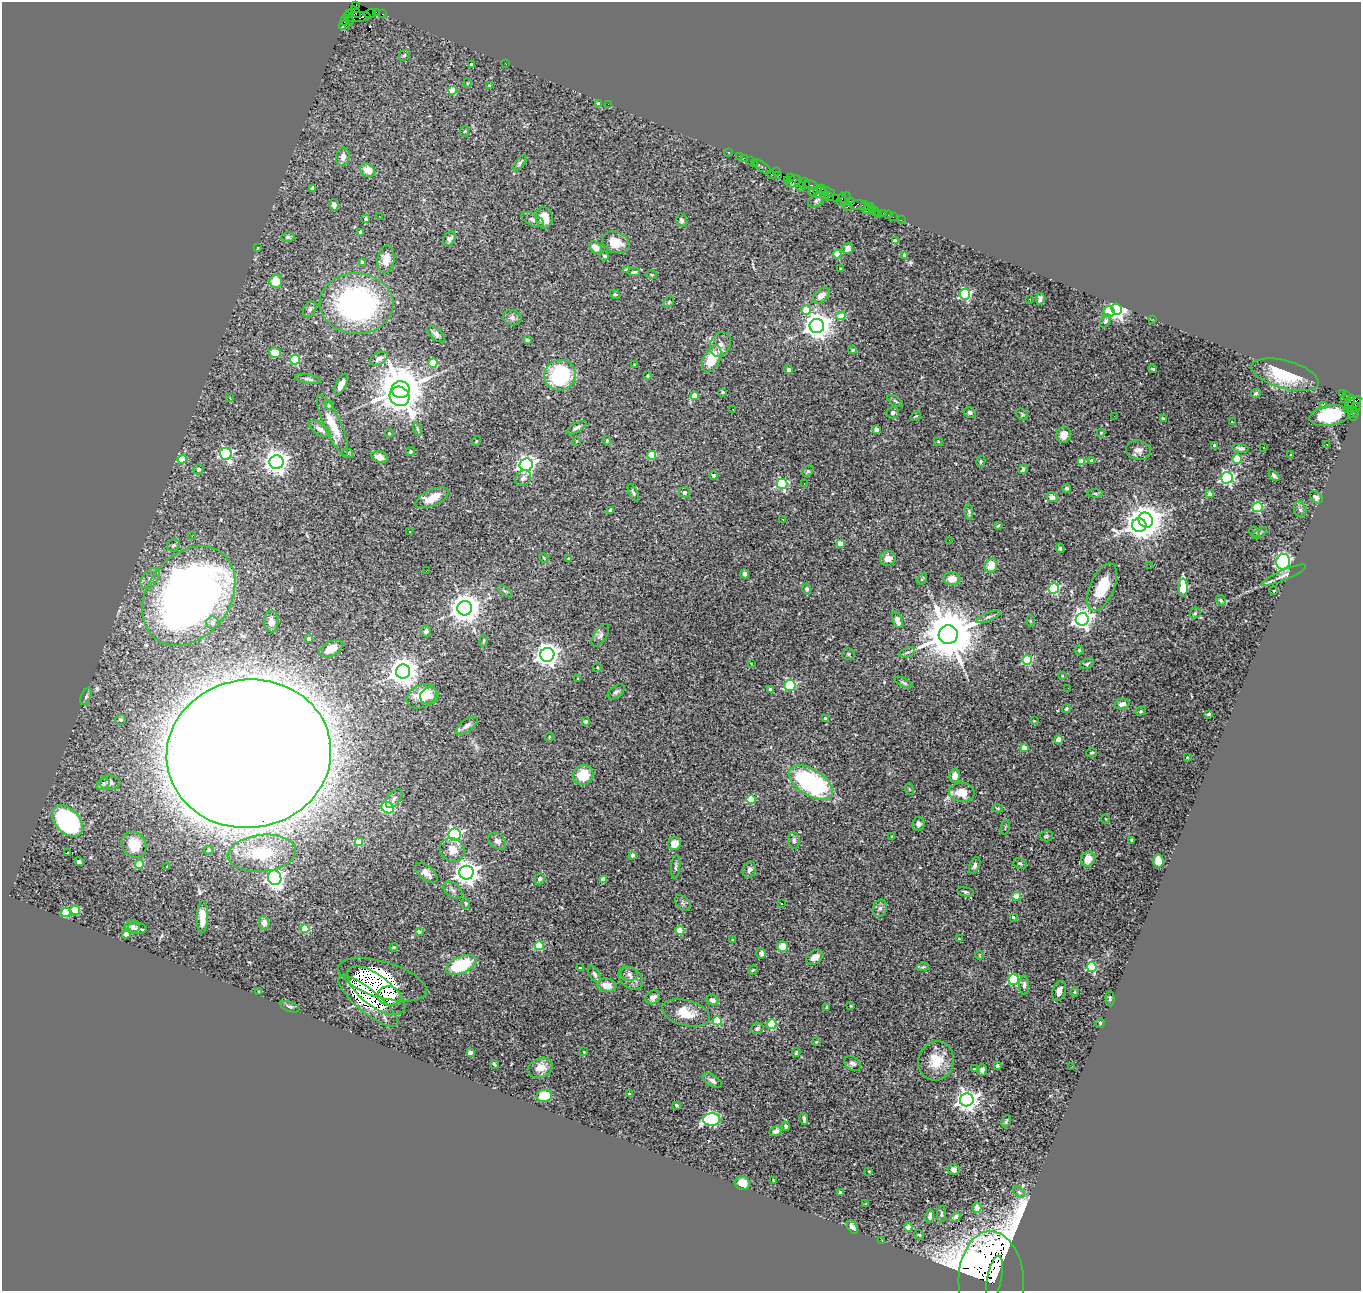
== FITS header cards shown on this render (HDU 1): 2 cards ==
NAXIS1  =                 1359
NAXIS2  =                 1289

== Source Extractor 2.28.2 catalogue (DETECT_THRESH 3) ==
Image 1359 x 1289 px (HDU 1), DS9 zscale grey, 1 PNG px = 1 image px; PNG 1363 x 1293 px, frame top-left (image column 1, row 1289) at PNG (2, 2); each listed source drawn as its Kron ellipse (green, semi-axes under 4 px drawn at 4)
Background 1.93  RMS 0.032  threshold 0.096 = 3 sigma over >= 5 px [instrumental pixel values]
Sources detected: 411; all 411 listed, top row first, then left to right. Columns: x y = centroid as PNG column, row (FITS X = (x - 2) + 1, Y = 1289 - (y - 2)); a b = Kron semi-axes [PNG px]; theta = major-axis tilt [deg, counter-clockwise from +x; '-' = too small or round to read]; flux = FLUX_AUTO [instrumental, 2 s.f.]
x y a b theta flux
356 6 3 3 - 860
355 12 6 4 -56 1800
376 12 2 2 - 83
350 14 3 2 - 100
370 14 6 2 18 84
383 14 3 2 - 60
358 17 12 5 6 1900
349 19 7 4 -67 390
345 20 5 2 - 150
344 25 5 3 - 170
404 55 6 4 45 3.2
505 63 2 2 - 1.4
471 64 3 3 - 2.9
467 83 5 3 - 2
489 85 4 3 - 2.3
453 90 4 4 - 61
599 104 4 4 - 18
608 104 2 2 - 18
465 131 5 3 - 1.9
728 152 2 2 - 41
739 156 2 2 - 64
343 157 9 7 80 12
744 158 2 2 - 27
751 161 3 2 - 170
520 163 9 4 50 5.5
754 163 4 2 - 170
762 167 10 4 -39 360
368 170 8 6 -32 26
777 171 4 3 - 180
771 174 3 2 - 140
779 175 4 2 - 44
790 178 3 2 - 75
787 180 2 2 - 31
794 181 8 5 27 820
804 184 5 5 - 470
812 185 7 3 -25 430
799 186 6 4 -72 320
312 188 4 3 - 4.6
821 189 4 3 - 190
813 192 5 4 - 470
818 192 6 3 79 320
828 192 7 3 -20 370
824 195 6 3 -68 310
829 197 2 2 - 100
836 198 2 2 - 92
841 199 6 4 77 300
846 199 7 3 69 93
817 200 9 5 35 5.1
850 201 2 2 - 53
334 205 6 4 -76 7.3
858 205 8 5 4 540
865 206 4 3 - 130
847 207 3 2 - 290
868 209 6 3 39 230
872 209 3 3 - 94
875 211 4 2 - 85
878 214 2 2 - 30
883 214 4 3 - 240
888 215 2 2 - 27
379 216 2 2 - 86
893 217 2 2 - 51
544 218 11 8 -77 25
365 219 4 3 - 3.4
533 219 12 6 -26 10
681 220 7 5 -75 4.9
901 220 2 2 - 12
361 232 4 3 - 10
288 237 7 5 -2 4
449 239 8 5 56 8
895 241 4 3 - 13
616 242 14 10 -23 44
257 248 3 2 - 1.8
596 248 7 5 -41 18
848 248 6 5 - 7.9
837 254 4 4 - 64
905 255 4 3 - 20
605 256 5 4 - 6.1
386 259 14 8 83 21
363 262 4 4 - 10
841 269 3 3 - 2
627 270 4 4 - 3.1
634 272 6 4 2 4
652 275 5 3 - 2.2
276 282 6 6 - 43
615 294 5 4 - 2.7
965 294 5 5 - 290
821 296 10 6 41 17
1030 299 3 2 - 2.8
1040 299 6 4 81 6.5
669 302 6 4 47 3
356 304 37 30 -2 530
310 309 8 6 61 5.4
1117 309 5 5 - 1300
806 310 4 4 - 38
1109 312 5 5 - 83
841 316 5 4 - 37
512 318 9 7 -16 8.5
1153 319 2 2 - 6.9
1106 321 7 4 56 4.2
817 326 7 7 - 2700
436 334 11 5 -40 9.1
527 340 4 4 - 7.4
720 344 13 10 63 17
853 350 4 3 - 2.8
275 353 6 5 - 33
379 359 9 5 31 11
712 359 14 8 65 67
295 360 5 5 - 170
433 363 5 4 - 75
634 365 3 2 - 1.4
1153 369 4 3 - 2.8
789 370 4 4 - 4.6
560 375 16 15 - 200
1285 375 34 14 -15 94
648 376 3 3 - 3
308 379 13 4 -11 6.2
341 384 11 5 63 16
401 389 9 8 - 12000
722 392 4 4 - 4.5
1256 393 5 4 - 4.4
1343 394 3 3 - 360
1346 395 4 3 - 91
400 396 10 9 - 780
694 396 4 4 - 26
230 398 2 2 - 1.3
1344 399 2 2 - 31
895 401 9 3 -34 2.9
1350 401 6 3 68 630
1352 404 11 4 41 1800
329 405 4 4 - 4
1323 405 3 2 - 160
1355 408 5 3 - 270
733 409 3 2 - 6.8
893 412 6 6 - 6.5
970 412 6 5 - 6.5
1353 412 6 5 - 260
1022 414 7 5 -43 3.3
916 416 6 2 31 1.9
1114 416 2 2 - 4.7
1329 416 20 10 10 120
1353 417 3 2 - 82
1163 419 3 3 - 6.8
1233 422 3 2 - 3.5
333 425 33 8 -66 51
577 428 11 4 30 7.2
320 429 12 5 -33 10
417 429 7 4 -71 3.4
876 429 4 3 - 15
389 433 4 4 - 3.3
1101 433 4 4 - 2.1
1064 435 8 7 - 22
476 441 5 3 - 1.8
577 441 3 2 - 1.5
607 441 5 3 - 3
938 442 5 4 - 2.9
1327 444 3 2 - 1.7
1214 446 3 3 - 6.5
1263 447 3 2 - 2.9
1240 448 8 4 -9 5.2
1138 450 12 9 -11 14
410 452 4 4 - 4.2
347 453 6 4 -20 5
226 454 6 6 - 400
652 455 4 4 - 84
1290 455 3 2 - 1.4
379 457 8 5 -17 13
182 459 5 4 - 54
1237 459 5 4 - 91
1092 460 3 3 - 9.1
1081 461 4 4 - 26
277 462 7 7 - 2100
981 462 5 4 - 3.3
526 465 6 6 - 900
198 469 5 5 - 5
1023 469 5 4 - 5.3
808 471 6 4 44 3.4
713 475 5 4 - 3.8
1274 476 6 4 -48 5.3
523 478 9 7 40 8.9
1227 478 6 6 - 420
804 483 2 2 - 1.1
782 484 5 5 - 260
1067 488 4 4 - 4
633 493 9 4 -66 4
684 493 6 5 - 5.6
1095 493 7 3 -5 3.1
1210 494 4 3 - 18
1052 497 5 5 - 10
1316 497 7 5 -40 6.1
432 498 18 8 24 36
1257 507 5 5 - 190
1300 509 8 6 -70 5.2
611 510 4 3 - 6.8
969 512 8 4 -85 3.5
783 519 3 3 - 2.9
1146 520 8 7 - 2900
1139 525 7 7 - 2400
998 526 4 3 - 2.2
410 532 3 2 - 1.4
1255 532 6 4 -41 3.3
1260 533 8 4 35 4
192 536 2 2 - 6.7
949 540 2 2 - 5.3
840 544 4 4 - 34
173 545 6 6 - 6
1060 548 5 3 - 3.5
544 558 5 3 - 2.2
888 558 8 7 - 15
568 559 4 2 - 1.5
1283 562 8 7 - 410
991 566 7 6 - 36
1150 566 3 2 - 4
426 571 2 2 - 1
745 574 4 3 - 6.8
1283 575 24 5 23 12
150 578 12 7 51 12
922 579 6 4 55 3
952 579 8 6 -5 28
1102 587 25 12 66 73
1054 588 5 5 - 190
1183 588 9 4 -88 110
807 589 5 4 - 4.5
505 591 8 4 -35 3.6
1274 591 3 2 - 1.9
189 596 54 41 52 1700
1221 601 6 4 -59 3.6
465 608 7 7 - 3600
1195 613 6 5 - 3.7
988 617 13 4 22 5.6
1082 619 6 6 - 1300
897 620 9 4 -67 25
1031 621 6 4 -88 2.2
271 622 11 7 -89 11
212 623 6 6 - 8.6
426 631 5 4 - 7.6
600 635 13 6 56 7.2
948 635 9 9 - 15000
309 639 3 3 - 9.3
484 641 6 3 81 2.4
331 649 12 7 27 27
1079 650 4 4 - 2.3
907 652 8 5 20 4.9
848 654 6 5 - 4.3
547 655 7 7 - 1900
1027 660 5 4 - 140
751 664 2 2 - 1.5
1087 664 7 4 31 3.9
597 667 5 3 - 2.5
403 672 7 7 - 3200
1062 676 3 2 - 1.3
578 679 3 2 - 1.7
904 683 9 4 -27 3.9
790 685 6 5 - 150
1068 688 2 2 - 8.4
770 689 4 3 - 9.6
616 692 10 5 38 6
86 696 9 5 65 5
421 696 16 11 25 61
429 696 9 8 - 16
1122 704 7 5 13 12
1066 709 5 4 - 4.1
1141 711 5 4 - 3.5
1209 714 3 3 - 5.9
825 719 4 3 - 6.5
121 720 5 5 - 3.9
1034 721 4 4 - 1.7
586 722 3 3 - 7.6
467 726 13 6 35 9.7
549 737 5 3 - 1.7
1058 739 4 4 - 37
1024 747 4 4 - 20
1092 753 5 4 - 3.1
249 754 82 74 9 30000
1187 758 3 3 - 2.9
583 775 10 9 - 54
955 776 7 5 81 11
811 782 24 13 -32 370
110 783 10 7 -1 8.9
103 784 7 5 31 6.1
909 789 6 3 -71 2.5
962 792 13 9 -3 36
394 798 11 6 53 7.1
751 800 4 4 - 81
388 808 7 5 -31 160
998 808 5 3 - 2.4
1106 819 5 3 - 1.7
67 821 18 12 -47 370
918 824 7 6 - 6.7
1005 827 7 2 79 1.7
454 834 6 6 - 490
892 836 3 2 - 2
1046 836 6 5 - 3.4
794 840 8 6 -84 6.5
1132 840 3 3 - 3.8
497 841 10 7 -40 10
359 842 4 4 - 51
675 844 7 6 - 27
134 845 14 11 -55 53
209 850 5 4 - 3.7
452 850 13 11 -33 28
67 852 3 2 - 2.2
262 853 34 18 6 100
633 855 4 3 - 13
1088 859 8 7 - 29
1158 861 6 5 - 40
79 862 5 3 - 4.7
1020 863 6 5 - 4.8
139 864 4 4 - 48
975 865 9 5 67 7
166 867 3 3 - 4.6
676 867 12 4 85 5.2
749 870 8 6 66 10
426 873 13 7 -39 13
466 873 7 7 - 2100
275 878 7 6 - 890
540 879 6 5 - 5.5
603 879 4 4 - 23
453 890 11 7 -36 8.8
966 892 8 4 -14 4
1016 896 4 4 - 62
466 903 5 4 - 2.6
683 903 9 6 -44 5.6
782 903 3 3 - 5.6
880 908 9 7 74 7.8
75 910 5 4 - 100
66 912 5 4 - 79
202 917 16 5 89 32
1013 917 4 3 - 5.7
264 923 7 5 -80 13
132 926 7 6 - 5.6
137 928 9 5 -8 8.9
305 929 4 4 - 92
680 930 4 4 - 62
419 932 4 3 - 10
126 934 4 4 - 14
959 939 3 3 - 2.1
732 940 3 3 - 2.1
539 946 4 4 - 98
782 946 5 5 - 37
393 947 4 3 - 2.1
761 953 5 4 - 8.2
979 955 5 3 - 1.7
815 957 9 6 33 16
461 965 16 8 23 120
923 967 6 4 9 3
1092 967 5 5 - 180
580 968 3 3 - 2.7
753 970 5 4 - 2.3
594 974 9 5 -57 5.2
629 974 8 7 - 7.5
631 978 14 10 -39 14
1013 979 5 5 - 210
382 980 45 18 -17 1400
607 985 9 7 -8 23
1024 985 9 5 -89 7
376 991 34 15 -38 1200
1059 991 10 6 70 14
259 992 3 3 - 2.6
1075 992 4 4 - 2.3
389 996 11 10 - 280
653 997 8 6 38 9.9
1110 999 7 4 -87 3.9
712 1000 6 5 - 7.6
368 1001 38 11 -40 800
850 1006 3 3 - 2.4
290 1007 10 5 -20 5.6
827 1007 3 3 - 2.6
686 1013 24 13 -14 44
717 1021 4 4 - 150
1100 1023 4 4 - 2.8
772 1024 5 4 - 84
757 1028 6 5 - 4.5
816 1042 3 3 - 2
584 1052 3 2 - 1.8
470 1053 4 3 - 25
796 1053 4 3 - 2.7
936 1061 19 17 72 57
494 1064 4 3 - 3.4
853 1064 9 6 -33 9.5
997 1066 4 3 - 5.6
1072 1066 2 2 - 9.4
540 1068 13 9 23 28
974 1069 3 2 - 1.6
982 1070 6 4 88 6.2
712 1081 11 5 -32 8.9
629 1094 3 2 - 2.4
544 1096 8 6 11 77
967 1100 7 6 - 1600
676 1105 4 3 - 4.4
712 1119 8 6 0 280
804 1119 6 3 -82 5.1
1006 1121 6 3 64 3.1
786 1126 4 3 - 5.7
776 1131 6 4 22 11
953 1170 6 5 - 9.2
869 1171 3 2 - 2
773 1180 4 2 - 1.5
742 1183 7 6 - 31
1019 1192 7 4 -44 3.3
840 1193 3 3 - 9.9
866 1204 3 2 - 2.1
977 1208 5 4 - 26
941 1214 8 4 85 4.9
930 1216 7 4 82 5.2
956 1217 5 4 - 5.1
852 1227 7 4 -57 12
908 1227 4 4 - 41
919 1235 5 4 - 2.9
882 1241 3 2 - 2.1
994 1278 23 7 79 800
991 1282 51 33 -88 2800